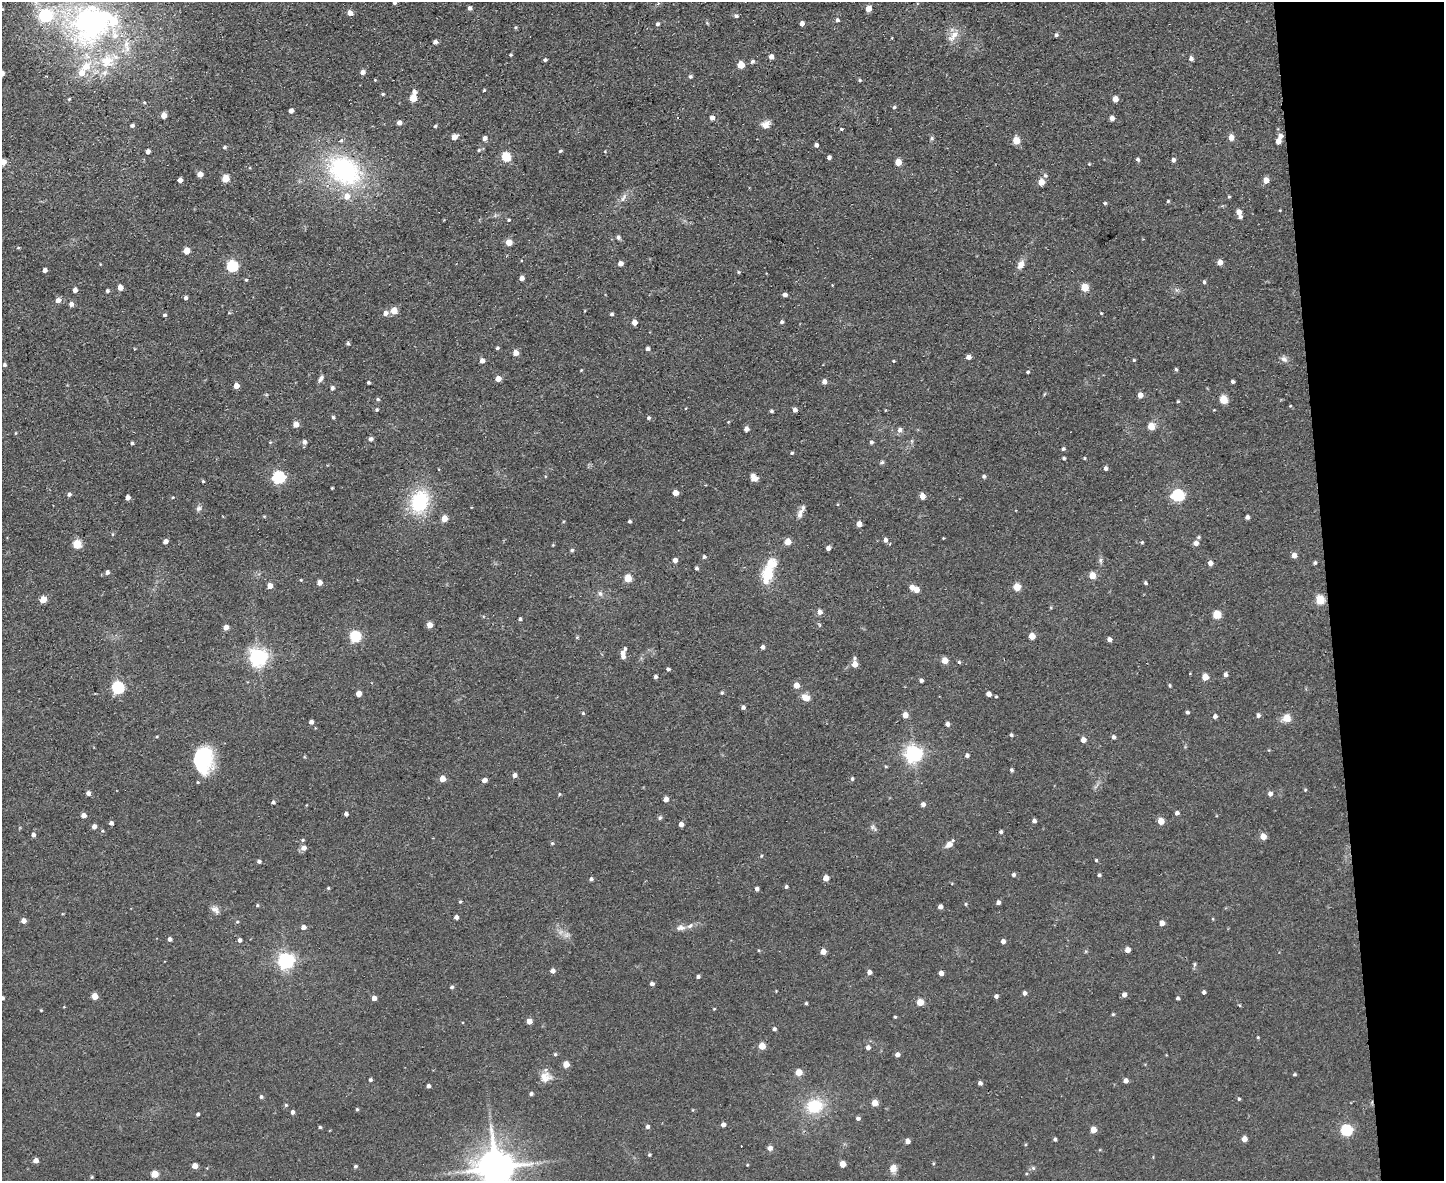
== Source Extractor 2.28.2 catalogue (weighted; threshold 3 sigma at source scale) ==
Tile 9 of 3 x 4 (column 3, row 3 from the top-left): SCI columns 3122-4563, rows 1180-2358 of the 4693 x 4717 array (HDU 1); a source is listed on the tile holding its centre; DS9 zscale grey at full resolution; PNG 1446 x 1183 px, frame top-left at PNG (2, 2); no overlay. Shown black and unused: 8% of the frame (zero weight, under 2 of 3 exposures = <1% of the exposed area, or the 3 px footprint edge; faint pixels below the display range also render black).
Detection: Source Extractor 2.28.2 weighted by HDU 2 'WHT'; one run over the whole footprint, this tile lists its part. Background 0.0555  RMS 0.0087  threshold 0.039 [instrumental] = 3 sigma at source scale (4.5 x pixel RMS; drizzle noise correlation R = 1.50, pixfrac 1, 0.05/0.05 arcsec/px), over >= 5 px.
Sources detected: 389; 4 inside a brighter object's white glare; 3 cosmic-ray / hot-pixel residue — not listed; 14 inside a brighter listed object's ellipse — not listed separately; the other 368 listed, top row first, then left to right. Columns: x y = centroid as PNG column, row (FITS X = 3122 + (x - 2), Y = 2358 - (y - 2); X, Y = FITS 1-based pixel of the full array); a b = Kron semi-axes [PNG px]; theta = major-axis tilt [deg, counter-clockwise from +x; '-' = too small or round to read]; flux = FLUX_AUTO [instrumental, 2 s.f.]
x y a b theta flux
394 3 4 3 - 1.5
470 8 4 4 - 2.9
868 9 5 4 - 9.9
350 13 5 5 - 6
736 16 5 5 - 2
90 20 56 52 -58 250
837 20 5 5 - 2.3
707 23 5 4 - 0.83
802 23 4 4 - 4.1
657 24 5 4 - 1.9
515 27 5 4 - 1
1056 35 5 4 - 1.7
953 36 21 8 48 8.8
435 42 4 4 - 3.7
510 55 4 3 - 1.1
771 57 4 4 - 5.9
1191 58 5 4 - 3.4
545 60 4 3 - 1.7
752 61 5 4 - 2.3
741 65 5 5 - 17
362 72 5 4 - 4.4
2 73 4 4 - 6.3
690 76 4 4 - 1.9
860 80 5 4 - 1.2
484 90 3 3 - 1.1
414 92 5 5 - 3.6
383 94 4 3 - 1.2
413 98 5 5 - 18
69 99 4 3 - 0.92
1115 99 5 4 - 9.4
894 107 5 4 - 1.4
291 111 4 4 - 5
163 115 4 4 - 8.2
712 118 5 5 - 4.4
1112 118 4 4 - 4.7
399 123 4 4 - 4.6
765 124 10 8 30 6.6
132 125 4 4 - 2.3
435 126 4 4 - 1.2
842 129 4 3 - 1.3
1280 136 6 5 - 3.6
454 137 5 4 - 8.2
1231 137 5 5 - 8.1
485 138 5 5 - 4.2
932 138 7 5 -89 1.6
341 140 6 5 - 1.8
1016 140 5 5 - 18
1278 141 5 4 - 7.2
816 145 4 4 - 3.2
225 147 5 5 - 1.5
479 150 5 4 - 1.3
148 151 4 4 - 3.5
560 151 4 3 - 1.2
506 157 5 5 - 42
829 157 4 4 - 3
1138 160 5 4 - 1.7
1173 160 4 4 - 3.4
3 162 5 4 - 9.1
898 162 5 5 - 12
1089 164 3 3 - 0.71
344 171 35 26 -31 140
200 174 5 4 - 8.8
1045 175 7 5 -57 1.9
225 178 5 5 - 22
180 180 4 4 - 5.3
1266 180 5 4 - 9.5
1041 182 5 5 - 11
1229 197 4 3 - 0.97
623 198 15 6 58 4.7
1168 201 4 4 - 1.2
1105 203 4 3 - 1.4
1280 210 4 3 - 0.61
1239 212 5 5 - 6
508 220 5 4 - 1
618 237 5 5 - 2.2
509 242 5 4 - 13
186 250 5 4 - 12
1220 262 5 5 - 6.6
620 264 5 4 - 5.5
1021 264 11 7 66 6.4
232 266 6 6 - 87
45 270 4 4 - 3.7
738 272 5 3 - 0.94
522 278 4 4 - 5
246 280 4 4 - 1.1
1204 282 5 4 - 1.7
120 287 5 4 - 8.3
1085 287 5 5 - 22
75 290 4 4 - 4.5
107 291 4 4 - 1.9
785 295 5 4 - 3.4
186 298 4 4 - 2.7
58 300 6 5 - 5.1
71 304 5 5 - 4
394 311 7 7 - 7.4
385 313 6 5 - 4.6
1101 313 4 2 - 0.79
612 314 4 4 - 1.8
165 315 4 3 - 1.7
634 322 5 4 - 7.3
782 322 4 4 - 2
348 343 4 4 - 1.8
497 348 4 3 - 1.5
648 349 4 4 - 2.8
515 353 5 4 - 8.3
968 357 4 4 - 4.7
1284 359 10 7 -35 3.6
1134 360 4 4 - 0.98
482 361 5 4 - 4.8
893 361 3 3 - 0.83
4 365 4 4 - 1.7
1176 369 5 3 - 1.3
581 370 3 3 - 0.83
1028 372 3 3 - 1.3
321 379 9 5 55 3
498 379 5 4 - 8
1233 381 4 3 - 1.9
368 382 3 3 - 1.6
824 382 5 4 - 4.8
236 386 4 4 - 7.8
332 388 4 4 - 2.5
1140 395 5 5 - 7.4
378 399 5 4 - 1.3
1223 399 5 5 - 29
1178 401 4 3 - 1.1
1290 406 4 4 - 0.79
377 410 4 4 - 1.4
795 410 4 4 - 3.5
771 411 4 4 - 1.7
333 417 5 4 - 1.4
649 418 4 4 - 1.6
728 422 4 3 - 0.69
296 424 5 5 - 8.4
1151 426 5 5 - 18
746 429 4 4 - 4
900 430 7 6 - 3.1
15 433 5 3 - 0.8
371 439 5 4 - 2.8
270 442 4 3 - 0.81
304 442 5 5 - 3.5
871 442 4 4 - 2
132 443 4 4 - 1.3
1063 449 4 4 - 1.6
792 453 5 4 - 1.2
1064 458 4 3 - 1.4
1084 458 4 3 - 0.81
882 462 6 5 - 1.6
1105 468 5 4 - 2.5
984 476 5 5 - 1.7
278 477 6 6 - 140
754 477 8 6 -45 5.9
203 481 4 3 - 1.2
332 488 3 2 - 0.8
675 493 4 4 - 8
69 494 5 4 - 2.3
1178 495 6 6 - 130
922 496 5 4 - 8.6
173 497 4 3 - 0.8
127 498 4 4 - 4.2
420 502 22 16 71 64
199 508 9 6 66 2.6
800 514 14 7 77 4.5
1247 517 4 4 - 2.7
444 518 5 5 - 10
630 521 4 3 - 1.6
859 524 4 4 - 6.8
112 534 5 3 - 0.96
1198 537 5 4 - 1.4
943 538 2 2 - 0.63
885 540 5 5 - 3.2
165 541 4 4 - 5.6
788 542 5 5 - 12
1142 542 4 4 - 1
1196 543 5 5 - 4.4
77 544 5 5 - 36
553 545 4 3 - 0.77
828 548 4 4 - 3.6
572 550 4 4 - 1.6
1294 555 5 5 - 5.4
704 557 5 5 - 1.8
675 560 4 4 - 5
1100 560 7 6 - 2.3
1210 563 5 5 - 4.6
1315 563 4 4 - 1.4
696 568 4 3 - 1.8
107 572 5 4 - 2.6
768 572 18 12 87 25
1092 575 5 5 - 15
628 578 5 5 - 23
319 583 4 4 - 5.4
1145 583 4 4 - 1.4
270 586 5 5 - 6.1
912 587 5 4 - 6.5
1017 587 5 5 - 19
916 590 5 4 - 8.9
600 593 8 6 -74 2.6
43 599 5 4 - 14
1320 600 5 5 - 37
820 612 5 5 - 5.2
1217 614 5 5 - 28
520 619 3 3 - 1.9
430 625 4 4 - 9.2
226 627 5 4 - 6.1
355 636 5 5 - 89
1032 636 5 5 - 12
577 637 5 4 - 1.1
1109 639 4 4 - 4
763 647 4 4 - 3.1
623 653 10 5 62 5.7
258 657 6 6 - 400
855 658 5 5 - 1.4
945 660 5 4 - 14
959 662 4 4 - 1.4
854 664 5 5 - 9
668 669 4 3 - 1.8
1225 674 5 4 - 3
655 677 4 4 - 2.3
1205 677 5 5 - 13
921 680 4 3 - 2.6
796 685 5 5 - 8.3
1170 685 5 3 - 1
117 687 6 6 - 110
722 693 5 4 - 1.2
359 694 4 4 - 7.8
989 694 4 4 - 5.1
805 697 10 8 -24 6.8
996 697 3 3 - 0.96
743 707 4 4 - 2.6
1187 712 4 4 - 1.7
583 713 5 4 - 1.2
905 715 5 5 - 7.8
1258 715 5 5 - 2.6
1215 716 5 5 - 2.8
1286 718 11 10 - 7.9
311 722 4 4 - 3
947 724 4 4 - 3.6
1011 735 4 3 - 1.7
1114 737 5 4 - 2.2
1083 740 5 4 - 6.2
913 754 6 6 - 350
967 755 4 4 - 2.4
200 765 26 18 -51 47
886 766 5 3 - 0.93
1011 770 4 4 - 1.7
514 775 5 4 - 3.8
442 779 5 5 - 10
852 779 5 4 - 1.5
484 780 5 4 - 4.6
1305 790 4 4 - 0.86
88 793 5 5 - 3.2
559 794 5 4 - 0.96
1270 794 5 5 - 3.8
666 799 4 4 - 5.9
273 802 5 5 - 1.8
923 804 4 4 - 3.9
1177 813 4 4 - 2.9
346 814 4 4 - 2.7
84 815 5 4 - 4.9
660 818 7 5 63 1.6
1034 821 4 4 - 3
1161 821 5 5 - 13
111 823 4 4 - 2.6
681 824 4 4 - 5
94 826 4 4 - 4.8
873 828 13 5 -37 2.3
102 831 4 4 - 1
1001 832 4 4 - 1.7
33 835 5 4 - 2.7
1263 836 5 5 - 11
303 840 5 4 - 1.2
552 843 4 4 - 1.2
949 844 8 6 29 5.2
303 848 6 5 - 5.2
761 856 4 4 - 0.93
1096 860 4 4 - 1
259 861 5 4 - 2.1
1013 875 4 4 - 1.9
1099 875 4 3 - 1.6
826 878 5 4 - 8.8
591 879 4 4 - 1.8
786 887 4 4 - 1.6
328 888 4 4 - 0.95
757 889 4 4 - 3
460 901 4 3 - 1.1
998 902 4 4 - 2.8
966 904 4 4 - 1
257 905 4 3 - 1.1
940 907 4 4 - 3.7
215 910 13 8 -46 4.3
456 917 4 4 - 3.1
1213 919 4 3 - 0.72
24 921 4 4 - 5.8
1162 923 5 4 - 6
303 927 5 4 - 4.5
681 927 12 8 2 4.4
567 935 10 6 41 3.5
170 939 4 4 - 3.1
240 940 4 4 - 2.7
1003 941 4 4 - 3.7
1127 950 4 4 - 6.6
823 952 5 4 - 7.4
286 961 6 6 - 340
1194 964 6 4 83 1.5
553 971 5 5 - 3.6
869 972 5 5 - 3.8
941 973 4 4 - 4.5
698 976 4 4 - 1.9
652 984 4 4 - 3
452 987 4 4 - 1.6
776 991 3 3 - 0.62
1204 992 4 4 - 2.3
1024 993 5 4 - 2.7
1124 995 5 4 - 3.6
95 996 4 4 - 13
996 996 4 4 - 2.6
3 998 4 4 - 1.4
374 998 4 4 - 4.8
1178 998 4 3 - 1.7
920 1002 5 5 - 16
806 1003 4 3 - 1.3
714 1009 4 3 - 0.66
41 1010 3 3 - 0.75
1113 1014 4 4 - 1
895 1017 4 3 - 1.1
529 1021 4 4 - 8.4
774 1029 4 4 - 1.9
1258 1037 4 3 - 0.95
762 1046 5 5 - 16
868 1047 5 4 - 3.8
555 1054 5 4 - 1.1
897 1055 4 4 - 3.7
566 1064 5 4 - 12
799 1072 5 5 - 14
1294 1074 4 3 - 1.2
545 1077 15 13 10 8.6
370 1080 4 3 - 1.6
1125 1081 4 4 - 4.2
980 1083 4 4 - 2.8
428 1086 4 4 - 2.7
531 1094 4 4 - 1.9
261 1097 5 4 - 1.8
1239 1099 4 4 - 1.1
875 1103 5 4 - 12
286 1105 4 4 - 1.2
814 1106 20 17 17 34
357 1109 5 4 - 1.1
292 1112 5 4 - 2.6
198 1114 4 3 - 1.7
858 1118 5 4 - 2.5
723 1124 4 4 - 3.6
320 1127 4 3 - 1.3
647 1127 4 4 - 2.6
1093 1130 5 4 - 11
1346 1130 6 5 - 100
1055 1139 4 3 - 1.7
1244 1139 4 4 - 7.6
907 1141 4 4 - 5.6
770 1148 6 6 - 3.3
649 1155 4 4 - 1.1
36 1160 5 4 - 4.8
842 1164 5 5 - 11
195 1166 4 4 - 8
355 1166 4 4 - 1.7
496 1168 12 10 -78 2700
893 1168 9 8 - 7.4
1033 1168 7 4 -45 1.5
154 1174 5 5 - 17
92 1177 5 3 - 0.87
Isophote crosses this tile's border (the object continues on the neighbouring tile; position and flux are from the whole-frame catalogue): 5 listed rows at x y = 394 3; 2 73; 3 162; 3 998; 496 1168